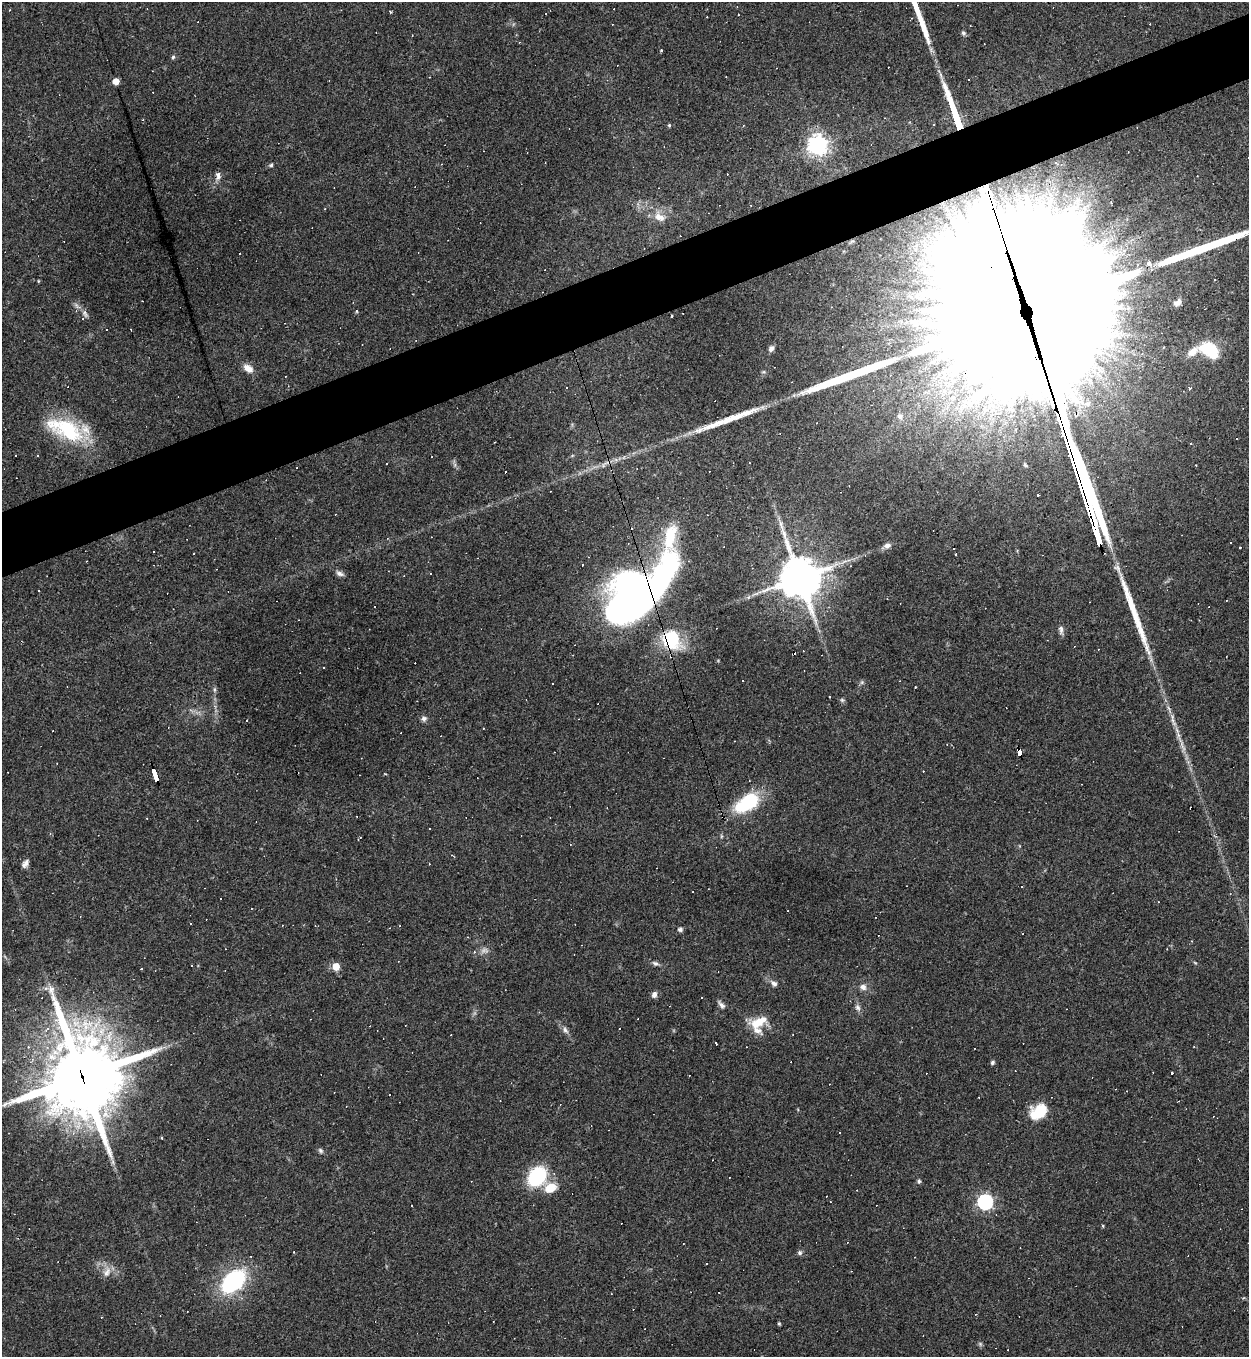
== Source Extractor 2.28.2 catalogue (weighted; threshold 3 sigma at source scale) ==
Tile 10 of 4 x 4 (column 2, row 3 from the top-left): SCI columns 1394-2640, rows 1356-2710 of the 5407 x 5421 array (HDU 1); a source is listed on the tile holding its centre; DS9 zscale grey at full resolution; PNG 1251 x 1359 px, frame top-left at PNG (2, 2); no overlay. Shown black and unused: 5% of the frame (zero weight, under 3 of 4 exposures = <1% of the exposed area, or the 3 px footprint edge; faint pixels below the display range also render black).
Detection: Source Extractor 2.28.2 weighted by HDU 2 'WHT'; one run over the whole footprint, this tile lists its part. Background 0.0443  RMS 0.0046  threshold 0.0209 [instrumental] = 3 sigma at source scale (4.5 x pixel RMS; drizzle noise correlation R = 1.50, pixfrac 1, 0.05/0.05 arcsec/px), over >= 5 px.
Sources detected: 186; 7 inside a brighter object's white glare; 80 cosmic-ray / hot-pixel residue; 7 long thin detections or spike segments (spike, bleed or trail) — not listed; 4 inside a brighter listed object's ellipse — not listed separately; the other 88 listed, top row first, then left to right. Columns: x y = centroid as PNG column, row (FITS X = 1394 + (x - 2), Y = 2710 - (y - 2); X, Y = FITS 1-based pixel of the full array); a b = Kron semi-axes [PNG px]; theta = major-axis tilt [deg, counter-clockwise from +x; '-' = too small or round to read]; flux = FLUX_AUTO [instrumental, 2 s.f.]
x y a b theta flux
390 12 3 3 - 1.2
963 33 6 5 - 0.9
173 57 6 5 - 0.79
116 81 5 5 - 6.4
669 125 4 4 - 0.65
817 145 7 7 - 270
271 165 6 5 - 0.76
727 174 3 2 - 0.29
218 175 11 6 -90 2.1
946 209 7 7 - 2.5
659 217 17 11 -24 5.2
1149 263 4 4 - 2.9
38 281 4 3 - 0.36
1177 303 11 7 36 2.4
356 311 4 3 - 0.47
1019 317 93 88 70 40000
83 319 5 4 - 0.6
771 348 7 5 65 1.9
1208 349 10 8 -3 26
1193 352 21 8 33 4.6
248 368 13 8 -36 4
1189 388 3 2 - 0.82
1087 404 10 8 5 3
900 416 8 7 - 1.8
66 429 51 22 -25 35
495 442 3 2 - 0.37
387 464 3 2 - 0.55
505 472 3 2 - 1.1
1037 495 3 3 - 2.2
670 536 146 33 86 61
887 546 9 6 19 1.9
954 549 3 3 - 3.3
583 565 3 3 - 4.5
339 573 11 6 -27 1.6
800 578 14 12 -72 1300
39 591 3 2 - 0.65
748 597 6 5 - 0.94
637 606 46 17 30 130
1061 630 13 6 -85 1.6
862 682 7 4 72 0.75
915 687 3 3 - 0.6
214 689 6 4 -72 0.78
842 700 6 4 -44 0.74
424 719 8 7 - 1.4
1173 720 21 4 -78 3
1019 753 6 4 -71 53
155 776 12 3 -71 110
747 803 29 16 34 28
360 837 4 2 - 0.63
25 864 11 7 52 1.9
1021 887 3 2 - 0.62
400 926 3 2 - 0.58
680 929 6 5 - 1.2
474 952 4 4 - 0.54
655 963 9 6 -22 1.3
336 966 5 5 - 7.9
141 969 3 2 - 0.26
774 983 10 6 -40 1.8
863 987 9 8 - 2.2
654 994 8 6 72 1.9
721 1005 11 6 -49 1.6
858 1007 9 6 -57 1.6
759 1022 26 12 26 9.1
47 1029 11 5 44 2.1
565 1030 10 6 -56 1.7
451 1035 2 2 - 0.36
716 1043 4 2 - 0.56
28 1047 5 4 - 0.64
992 1062 5 5 - 0.96
1171 1073 3 3 - 1.5
82 1077 27 25 -81 4000
1116 1089 2 2 - 0.25
1038 1112 19 14 35 13
840 1133 2 2 - 0.36
320 1150 7 6 - 0.95
113 1162 7 4 -90 1
537 1176 17 13 53 37
919 1181 6 5 - 0.79
550 1188 12 9 28 8.9
985 1202 6 6 - 120
412 1205 3 2 - 0.52
1103 1226 5 3 - 0.39
294 1252 3 2 - 0.32
800 1253 6 6 - 1
107 1272 15 9 56 3.4
233 1281 23 14 43 53
779 1324 4 3 - 0.54
980 1344 5 5 - 0.73
Overlapping masked pixels (flux is a lower limit): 6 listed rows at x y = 1019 317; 670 536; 637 606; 1019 753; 155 776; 82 1077